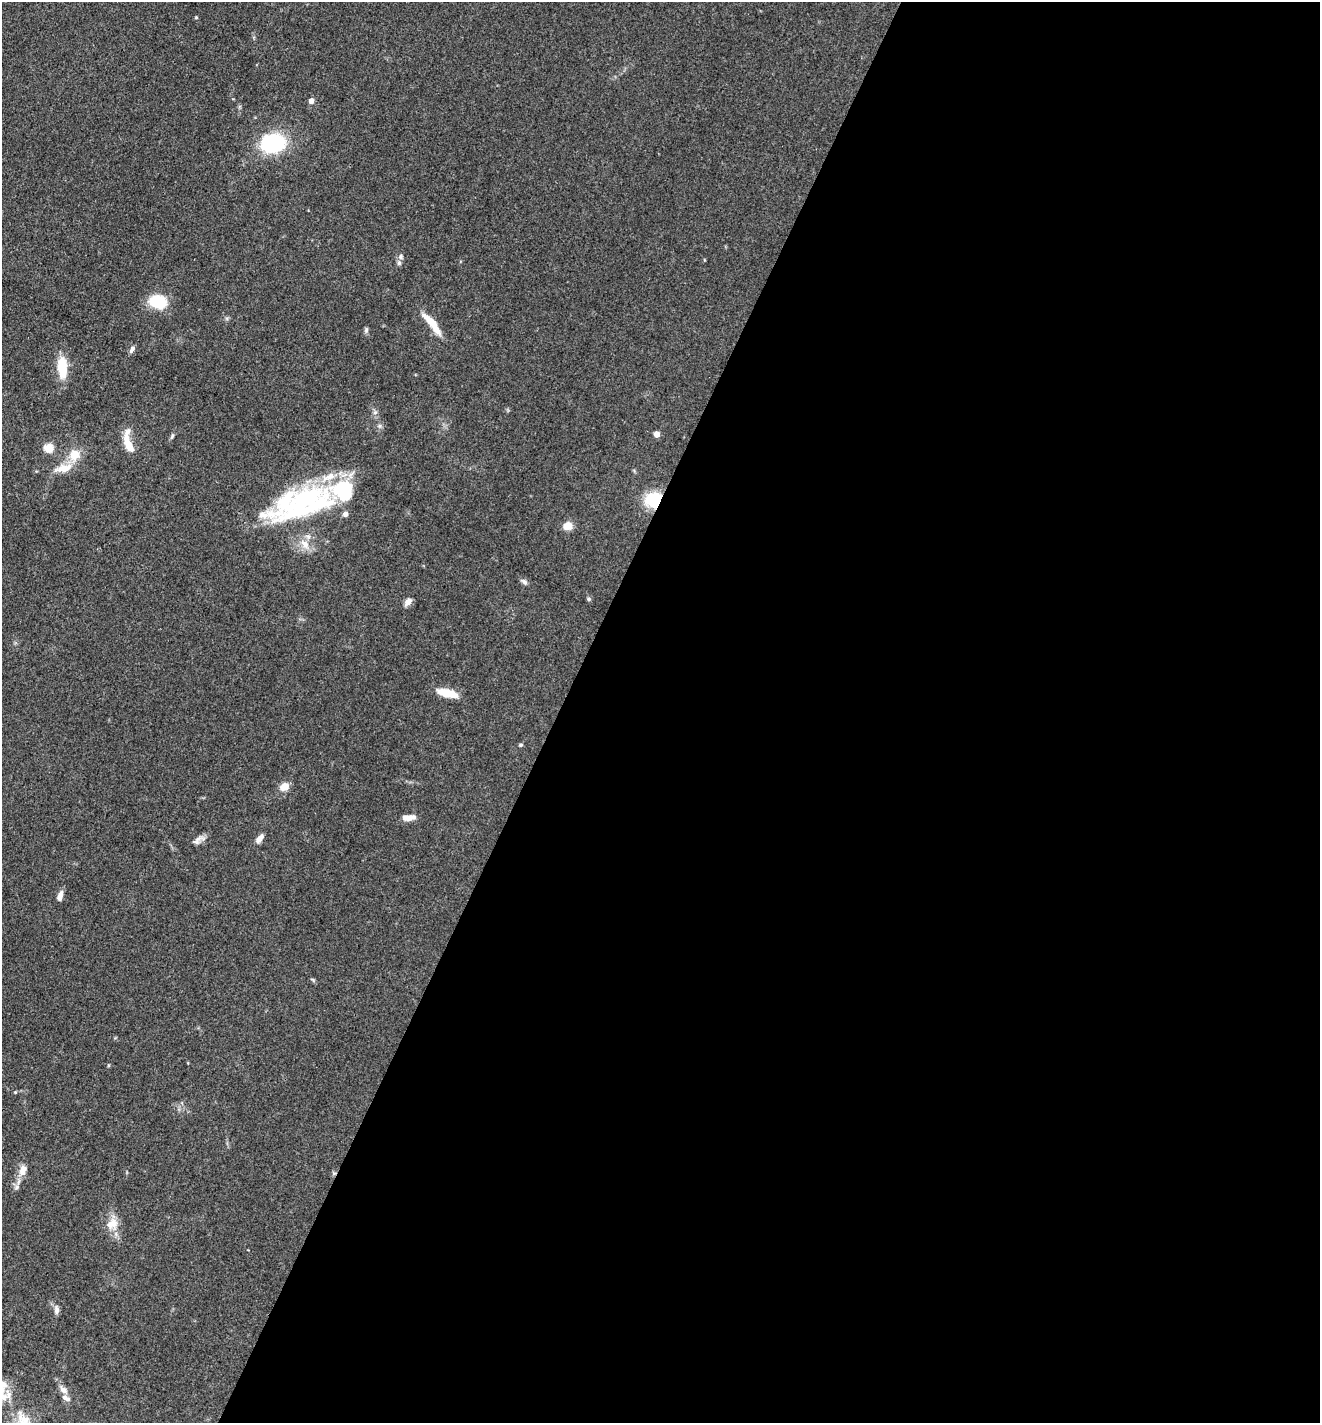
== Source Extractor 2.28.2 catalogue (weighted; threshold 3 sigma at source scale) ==
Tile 12 of 4 x 4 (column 4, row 3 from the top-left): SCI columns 4234-5551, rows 1423-2843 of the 5695 x 5686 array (HDU 1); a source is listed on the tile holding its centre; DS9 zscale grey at full resolution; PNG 1322 x 1425 px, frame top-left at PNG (2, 2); no overlay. Shown black and unused: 58% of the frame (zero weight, under 3 of 4 exposures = <1% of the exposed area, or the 3 px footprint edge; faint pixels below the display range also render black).
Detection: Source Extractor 2.28.2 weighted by HDU 2 'WHT'; one run over the whole footprint, this tile lists its part. Background 0.0839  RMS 0.0064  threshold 0.0286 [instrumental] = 3 sigma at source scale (4.5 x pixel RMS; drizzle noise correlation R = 1.50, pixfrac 1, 0.05/0.05 arcsec/px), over >= 5 px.
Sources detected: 49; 2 inside a brighter object's white glare — not listed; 5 inside a brighter listed object's ellipse — not listed separately; the other 42 listed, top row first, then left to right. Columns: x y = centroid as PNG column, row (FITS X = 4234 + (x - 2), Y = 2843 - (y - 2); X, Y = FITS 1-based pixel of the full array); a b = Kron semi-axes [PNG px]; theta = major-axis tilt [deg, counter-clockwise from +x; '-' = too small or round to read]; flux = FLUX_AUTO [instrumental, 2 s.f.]
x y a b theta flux
196 17 4 4 - 0.55
311 101 4 4 - 5.6
273 143 17 13 4 77
401 257 7 6 - 1.6
158 302 15 11 -16 27
432 323 34 8 -51 12
366 330 7 6 - 1.3
132 349 10 5 63 2
62 367 24 9 -87 19
375 412 6 6 - 1.4
656 434 4 4 - 7.3
172 436 9 4 65 1.2
128 442 28 9 -77 11
48 448 5 5 - 30
74 455 16 14 61 10
63 468 25 11 11 10
299 500 89 25 23 100
654 500 15 13 4 31
345 514 6 6 - 2.4
568 526 10 8 12 7
305 544 17 9 -52 6.9
524 582 9 6 -39 1.9
589 599 5 5 - 0.99
408 602 10 6 47 3.3
447 693 25 9 -14 11
521 745 5 4 - 0.9
284 787 13 9 27 5.1
408 817 16 7 5 5.4
260 838 12 6 52 3.4
199 840 18 7 29 3.4
60 896 12 5 72 3.5
313 980 6 4 -20 0.79
15 1092 4 4 - 0.61
23 1170 16 9 68 6
334 1173 6 5 - 1.1
17 1187 8 6 70 1.9
112 1224 17 13 33 8.1
56 1310 12 6 -83 2.5
2 1384 25 15 12 10
63 1390 9 7 -35 3.6
67 1399 7 7 - 2
24 1422 31 20 -69 21
Overlapping masked pixels (flux is a lower limit): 2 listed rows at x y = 654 500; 334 1173
Isophote crosses this tile's border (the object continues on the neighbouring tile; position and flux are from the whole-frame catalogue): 2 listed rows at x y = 2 1384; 24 1422